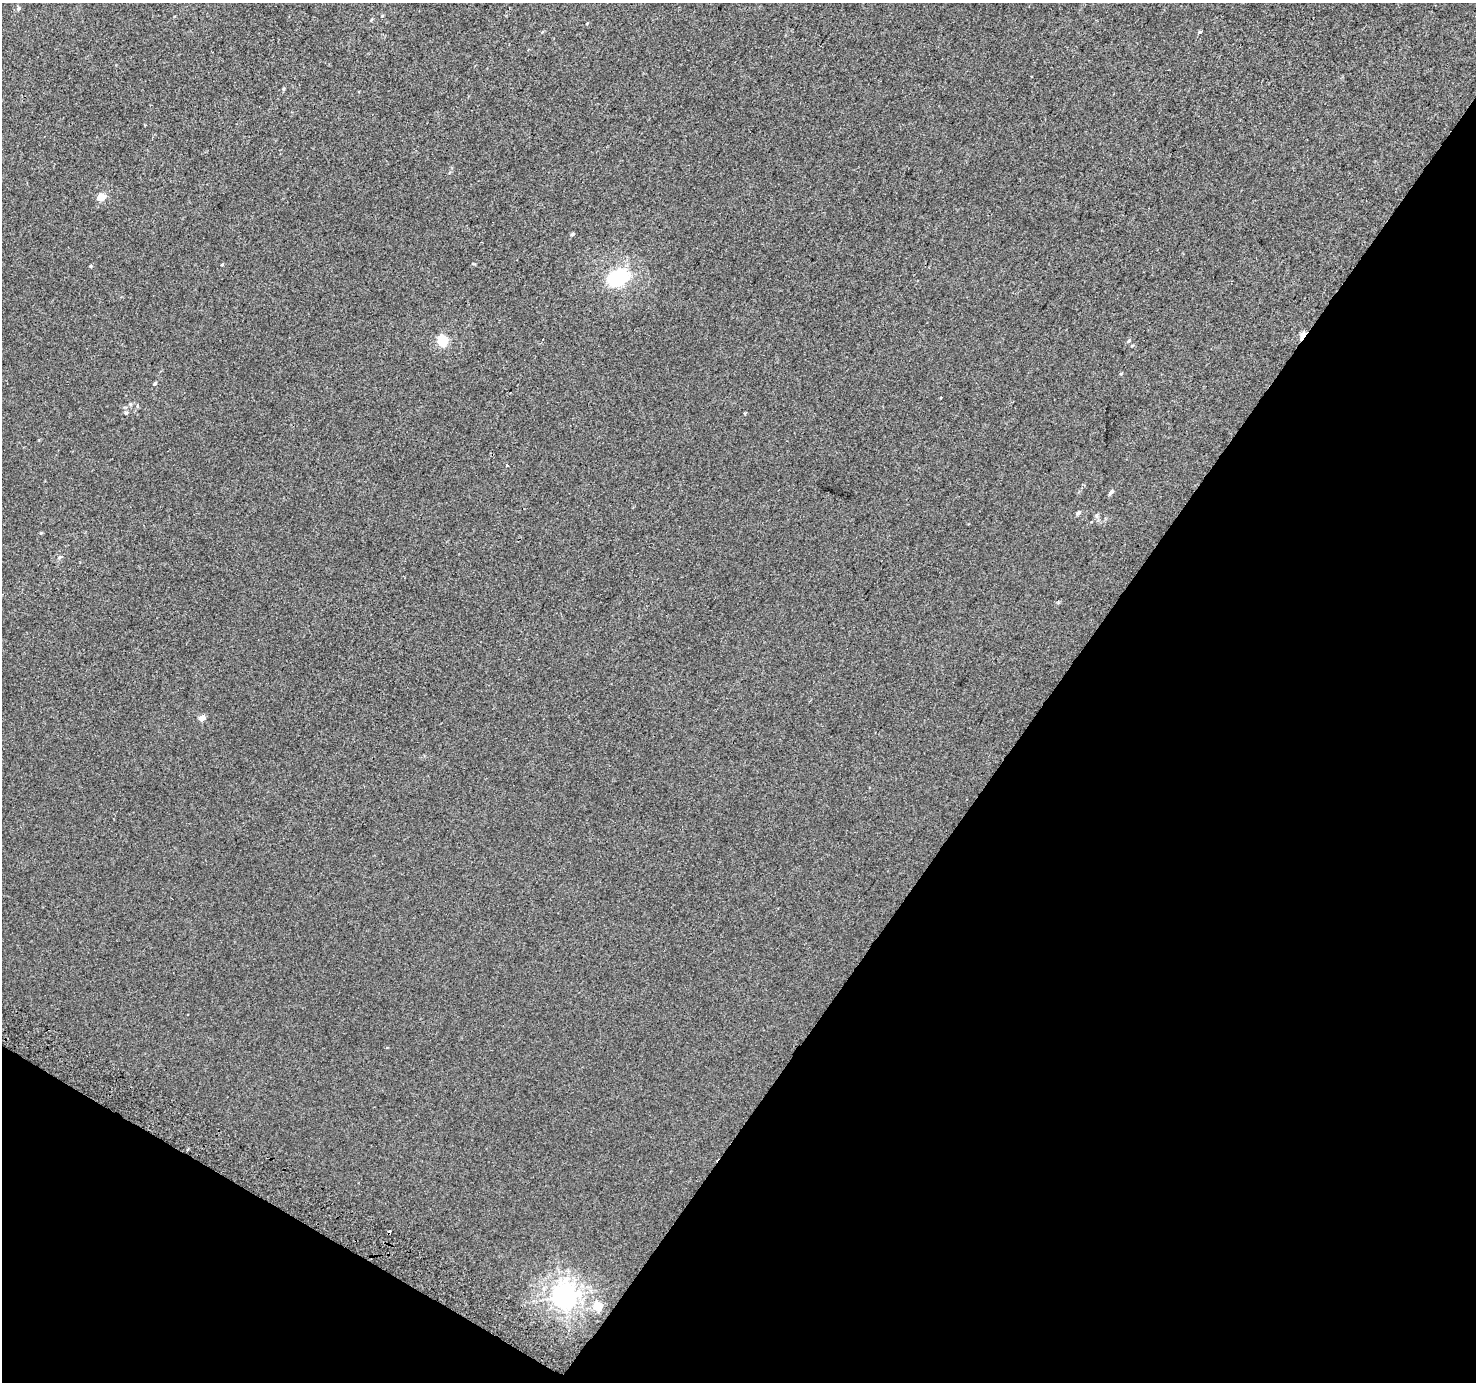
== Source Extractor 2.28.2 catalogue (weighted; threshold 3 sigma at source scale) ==
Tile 15 of 4 x 4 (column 3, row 4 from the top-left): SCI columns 2978-4451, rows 291-1670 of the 5950 x 6035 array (HDU 1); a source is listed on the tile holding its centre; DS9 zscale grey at full resolution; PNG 1478 x 1384 px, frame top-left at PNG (2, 3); no overlay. Shown black and unused: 34% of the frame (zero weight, under 2 of 3 exposures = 2% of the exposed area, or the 3 px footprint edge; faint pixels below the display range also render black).
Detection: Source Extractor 2.28.2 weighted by HDU 2 'WHT'; one run over the whole footprint, this tile lists its part. Background 0.00299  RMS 0.0073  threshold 0.0329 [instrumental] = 3 sigma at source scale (4.5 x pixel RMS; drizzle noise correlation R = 1.50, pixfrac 1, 0.0396/0.0396 arcsec/px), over >= 5 px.
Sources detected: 28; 1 inside a brighter object's white glare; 2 cosmic-ray / hot-pixel residue — not listed; the other 25 listed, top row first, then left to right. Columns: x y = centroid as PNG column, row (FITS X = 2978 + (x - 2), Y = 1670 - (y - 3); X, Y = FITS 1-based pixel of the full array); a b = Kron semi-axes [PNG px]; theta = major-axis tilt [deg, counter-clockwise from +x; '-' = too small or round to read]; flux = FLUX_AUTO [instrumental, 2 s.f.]
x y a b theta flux
18 8 5 5 - 1.3
382 16 4 3 - 0.51
371 20 5 3 - 0.64
587 23 5 3 - 0.53
1200 32 4 3 - 1.4
283 89 5 3 - 0.75
102 197 11 10 - 4.9
572 234 5 4 - 1
222 265 5 3 - 0.63
90 266 4 4 - 0.72
620 276 6 6 - 130
1303 336 9 4 61 15
442 340 6 5 - 53
1128 341 5 3 - 0.82
155 383 5 3 - 0.93
126 413 5 4 - 0.9
507 465 3 3 - 3.6
1111 492 6 4 42 1.7
1078 513 5 4 - 1.7
1097 516 6 4 -70 1.3
60 557 7 4 44 1
202 718 5 4 - 7.2
188 1149 3 3 - 1.5
564 1296 8 8 - 590
598 1306 7 7 - 17
Overlapping masked pixels (flux is a lower limit): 1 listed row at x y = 1303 336
Unlisted compact peaks at least as high as the median listed source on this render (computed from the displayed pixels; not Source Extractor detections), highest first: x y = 474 264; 41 533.